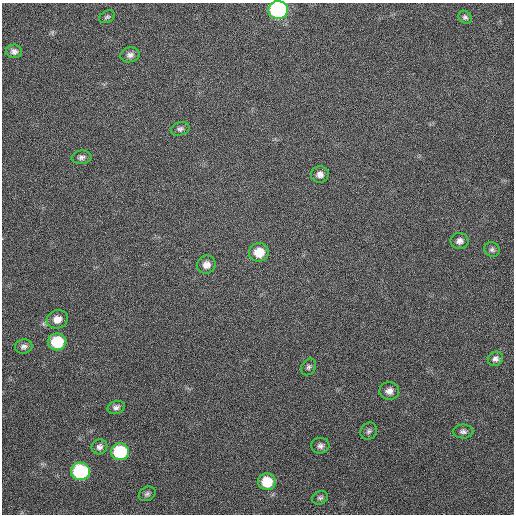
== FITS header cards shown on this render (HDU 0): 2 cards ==
NAXIS1  =                  512
NAXIS2  =                  512

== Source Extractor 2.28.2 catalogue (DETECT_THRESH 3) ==
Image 512 x 512 px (HDU 0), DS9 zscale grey, 1 PNG px = 1 image px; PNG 516 x 516 px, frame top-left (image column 1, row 512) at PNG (2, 3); each listed source drawn as its Kron ellipse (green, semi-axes under 4 px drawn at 4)
Background 341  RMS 7.4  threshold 22.2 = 3 sigma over >= 5 px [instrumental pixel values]
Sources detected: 28; all 28 listed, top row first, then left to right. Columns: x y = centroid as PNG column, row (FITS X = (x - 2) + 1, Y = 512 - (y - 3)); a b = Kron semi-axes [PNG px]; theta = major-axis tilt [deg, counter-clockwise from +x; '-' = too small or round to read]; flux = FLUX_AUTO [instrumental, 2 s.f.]
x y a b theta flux
278 10 10 9 - 82000
107 17 8 5 26 1100
465 17 7 6 - 1200
14 51 8 7 - 2100
130 55 10 7 11 2200
180 129 9 6 15 1500
81 157 10 6 5 1800
320 174 9 8 - 2800
459 241 9 8 - 2400
492 249 8 7 - 1500
259 252 10 9 - 10000
206 265 9 9 - 3600
57 319 11 9 16 4600
57 342 9 8 - 19000
24 346 8 7 - 1900
495 359 8 7 - 1800
309 367 9 7 56 1500
389 391 10 9 - 3000
116 407 9 6 18 1800
369 431 9 8 - 1600
463 431 10 7 -1 1700
320 446 9 8 - 2000
99 447 8 7 - 2000
120 452 9 8 - 30000
80 471 9 8 - 53000
267 482 9 8 - 14000
147 494 9 6 30 1400
320 498 8 6 27 1300
At the frame edge (FLAGS 8, measured only in part): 1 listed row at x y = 278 10